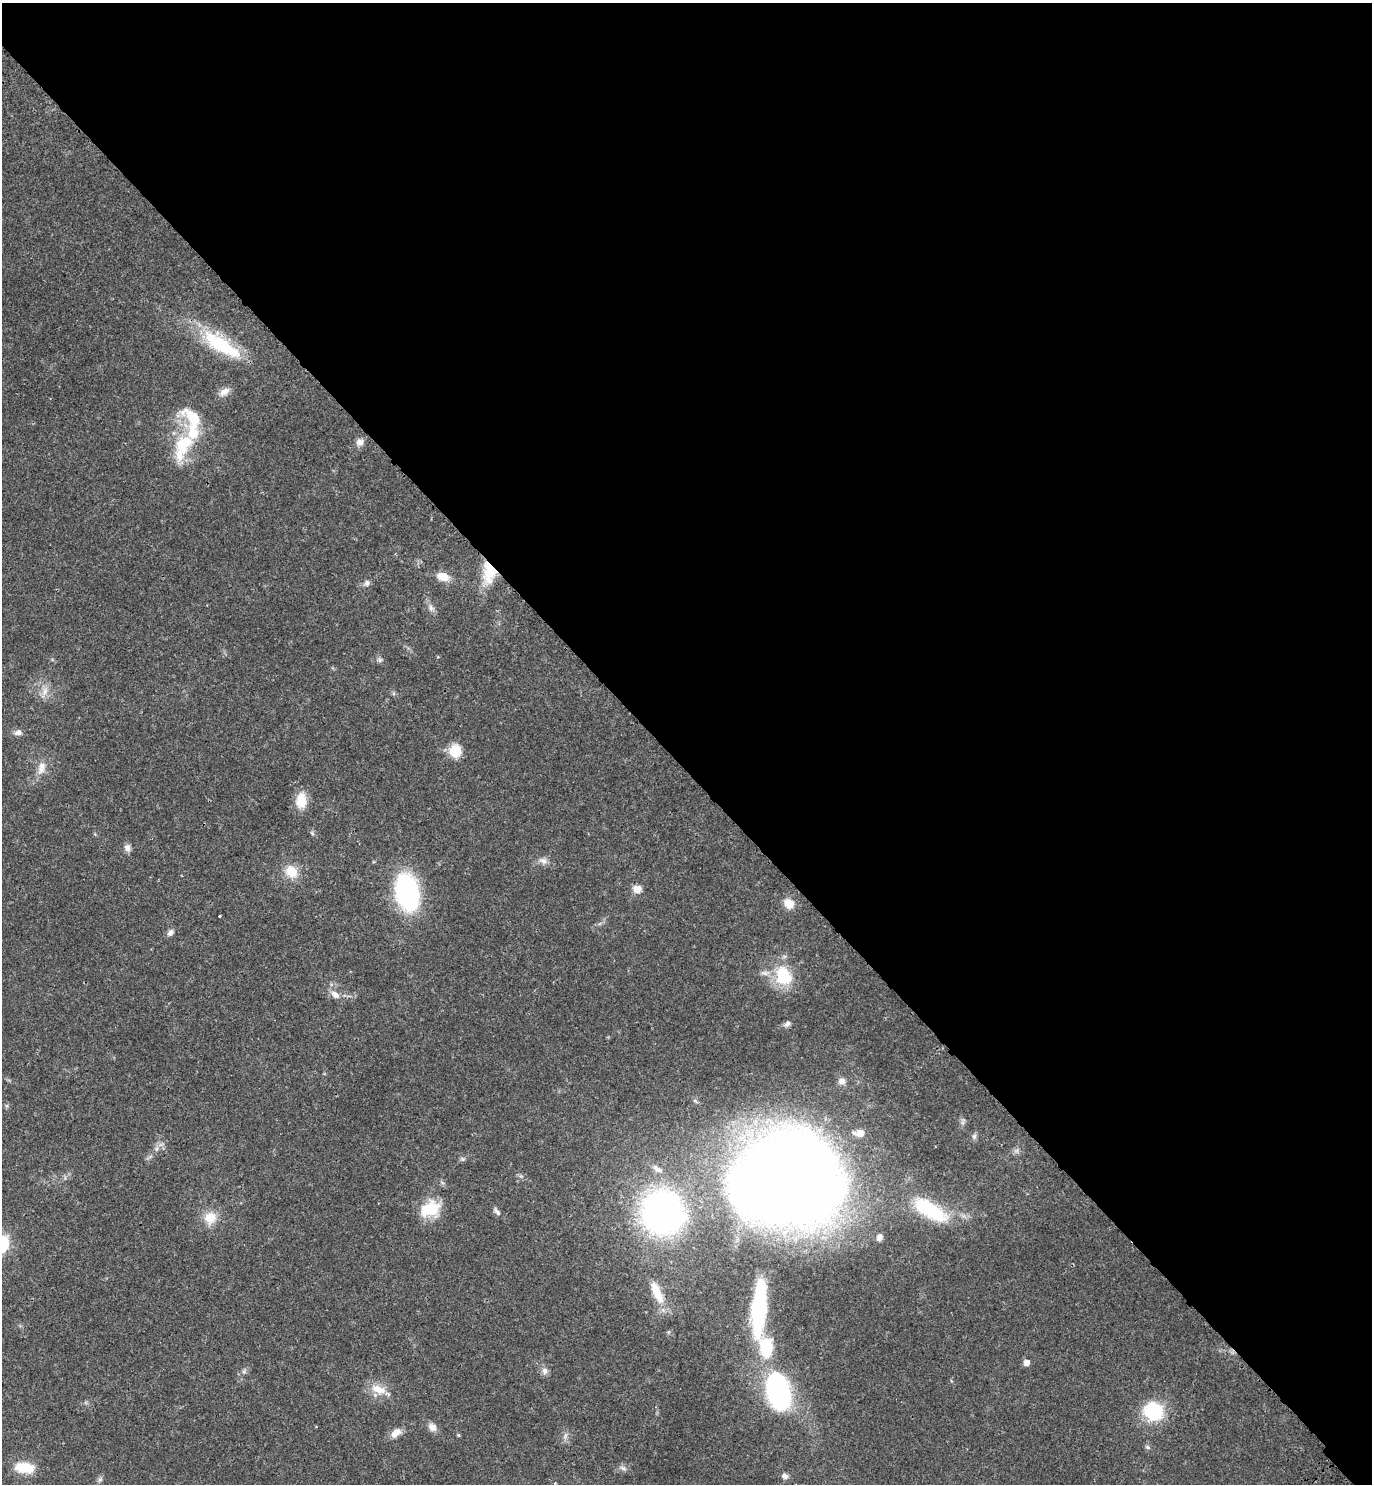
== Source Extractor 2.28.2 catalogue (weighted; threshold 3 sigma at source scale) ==
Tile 8 of 4 x 4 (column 4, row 2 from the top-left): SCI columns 4498-5867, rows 3058-4539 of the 6117 x 6117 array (HDU 1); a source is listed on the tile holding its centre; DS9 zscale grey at full resolution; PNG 1374 x 1486 px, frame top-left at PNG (2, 3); no overlay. Shown black and unused: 52% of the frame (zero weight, under 3 of 4 exposures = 6% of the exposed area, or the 3 px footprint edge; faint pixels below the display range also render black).
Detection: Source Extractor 2.28.2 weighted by HDU 2 'WHT'; one run over the whole footprint, this tile lists its part. Background 0.0271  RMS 0.0024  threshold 0.011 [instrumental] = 3 sigma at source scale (4.5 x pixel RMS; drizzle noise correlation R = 1.50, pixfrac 1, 0.05/0.05 arcsec/px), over >= 5 px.
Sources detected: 60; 5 inside a brighter listed object's ellipse — not listed separately; the other 55 listed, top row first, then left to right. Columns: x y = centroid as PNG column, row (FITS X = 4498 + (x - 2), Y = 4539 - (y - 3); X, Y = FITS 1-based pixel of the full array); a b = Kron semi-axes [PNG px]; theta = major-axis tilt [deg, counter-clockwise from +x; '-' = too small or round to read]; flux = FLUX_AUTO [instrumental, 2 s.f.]
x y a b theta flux
220 344 47 15 -33 18
224 392 15 8 31 1.7
360 442 11 9 38 1.4
184 444 33 22 49 12
489 572 29 16 89 7.4
443 577 11 7 -18 4.1
367 583 8 7 - 0.86
431 608 9 7 -57 0.99
380 660 7 6 - 0.54
45 691 12 7 62 1.7
18 732 10 7 13 1.1
455 751 15 14 - 4.3
41 770 13 10 58 2
301 801 19 13 85 4.4
127 848 9 8 - 1.2
543 861 12 7 -27 1.3
291 872 16 13 -45 4.4
637 889 10 9 - 1.9
407 892 30 18 -80 41
789 903 13 11 -51 2.8
220 916 3 2 - 0.3
170 932 8 7 - 0.99
783 976 27 21 -67 10
335 995 13 8 -39 1.7
787 1024 11 6 39 0.88
842 1081 10 8 22 1.2
860 1133 8 8 - 2.7
974 1136 8 6 -78 0.67
156 1149 7 4 71 0.55
462 1159 6 6 - 0.45
657 1169 18 7 -32 1.7
789 1181 62 57 -28 690
430 1209 24 18 23 7.9
930 1210 50 19 -32 17
497 1212 11 5 -53 0.83
663 1212 31 29 -75 100
210 1218 15 15 - 4.2
879 1237 10 7 75 1.1
657 1292 31 10 -65 5.3
759 1308 60 15 85 27
1026 1363 6 5 - 1.8
244 1371 6 6 - 0.53
545 1371 10 8 -87 1.1
378 1389 23 12 -20 3.9
778 1391 30 19 -71 45
1153 1411 22 20 -39 13
432 1427 11 9 -41 1.6
396 1431 11 9 -12 1.7
458 1435 5 4 - 0.29
565 1436 9 4 71 0.63
1147 1447 8 5 -28 0.49
25 1468 23 12 -7 6.2
622 1468 9 5 -27 0.68
785 1476 8 6 -22 0.99
100 1480 7 4 0 0.47
Overlapping masked pixels (flux is a lower limit): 1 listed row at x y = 489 572